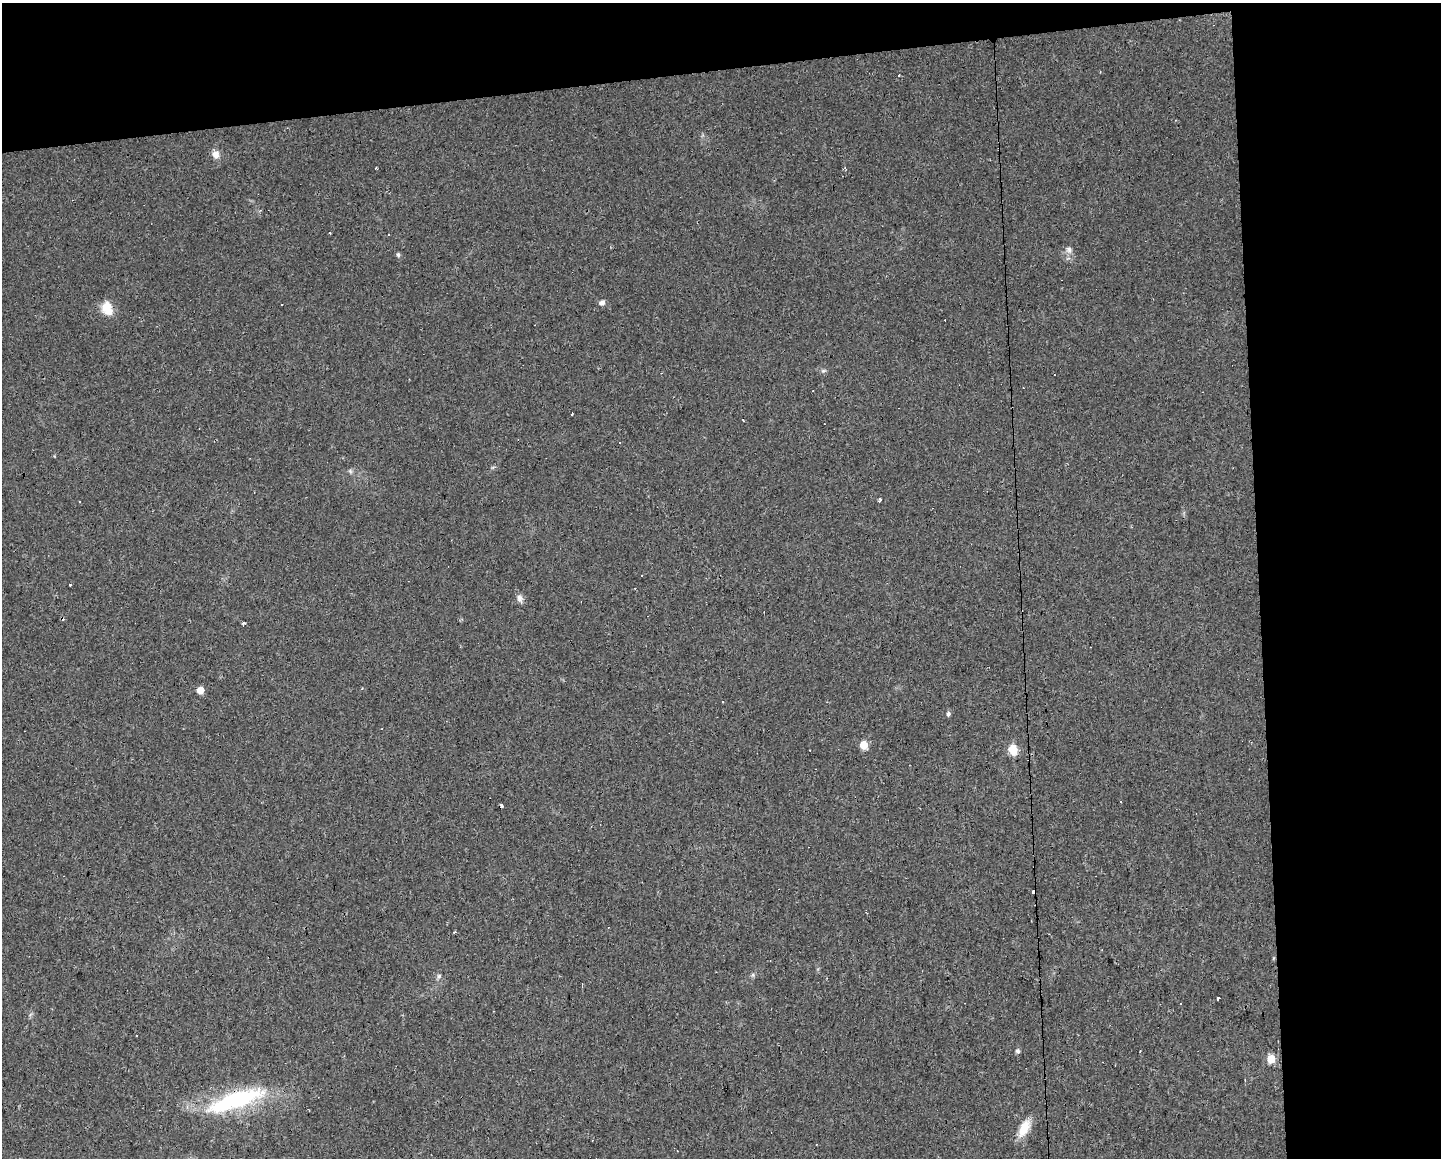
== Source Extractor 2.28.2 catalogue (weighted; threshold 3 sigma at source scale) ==
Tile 3 of 3 x 4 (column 3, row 1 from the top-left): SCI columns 2897-4335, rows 3471-4626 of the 4387 x 4755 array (HDU 1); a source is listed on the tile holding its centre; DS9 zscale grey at full resolution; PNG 1443 x 1160 px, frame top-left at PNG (2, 3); no overlay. Shown black and unused: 19% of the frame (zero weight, under 2 of 3 exposures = <1% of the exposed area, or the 3 px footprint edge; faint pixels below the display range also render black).
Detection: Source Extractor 2.28.2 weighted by HDU 2 'WHT'; one run over the whole footprint, this tile lists its part. Background 0.0171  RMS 0.006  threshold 0.027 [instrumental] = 3 sigma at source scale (4.5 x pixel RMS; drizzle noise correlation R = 1.50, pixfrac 1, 0.0396/0.0396 arcsec/px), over >= 5 px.
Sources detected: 46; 13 cosmic-ray / hot-pixel residue — not listed; the other 33 listed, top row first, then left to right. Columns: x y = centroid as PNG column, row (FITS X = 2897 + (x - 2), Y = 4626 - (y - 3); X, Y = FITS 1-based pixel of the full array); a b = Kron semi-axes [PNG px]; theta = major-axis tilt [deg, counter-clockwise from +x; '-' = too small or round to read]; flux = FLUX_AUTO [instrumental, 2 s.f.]
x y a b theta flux
216 154 10 9 - 3.8
330 233 2 2 - 0.55
1069 250 9 8 - 2.4
398 255 6 5 - 1.1
602 302 6 5 - 2.7
282 305 3 3 - 1.1
107 309 17 11 -70 9.8
823 371 7 5 17 1.2
572 414 3 2 - 0.65
620 442 3 2 - 0.85
493 467 6 4 19 0.77
350 471 7 4 -19 1.1
880 499 5 3 - 1.1
641 575 3 2 - 0.42
70 584 3 2 - 5.7
520 598 11 8 -71 2.5
244 623 4 3 - 1.4
200 690 5 5 - 10
948 714 5 5 - 1.5
864 745 5 5 - 18
1013 749 6 5 - 31
1121 802 3 2 - 1
501 805 3 3 - 6.8
1034 892 4 3 - 3.8
455 932 3 2 - 0.71
753 975 6 4 -47 0.97
439 976 6 6 - 1.2
1217 998 3 3 - 6.5
1180 1004 2 2 - 0.59
1018 1051 6 6 - 1.2
1271 1059 5 5 - 19
236 1100 76 19 19 66
1024 1128 20 9 63 12
Overlapping masked pixels (flux is a lower limit): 2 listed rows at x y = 1034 892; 236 1100